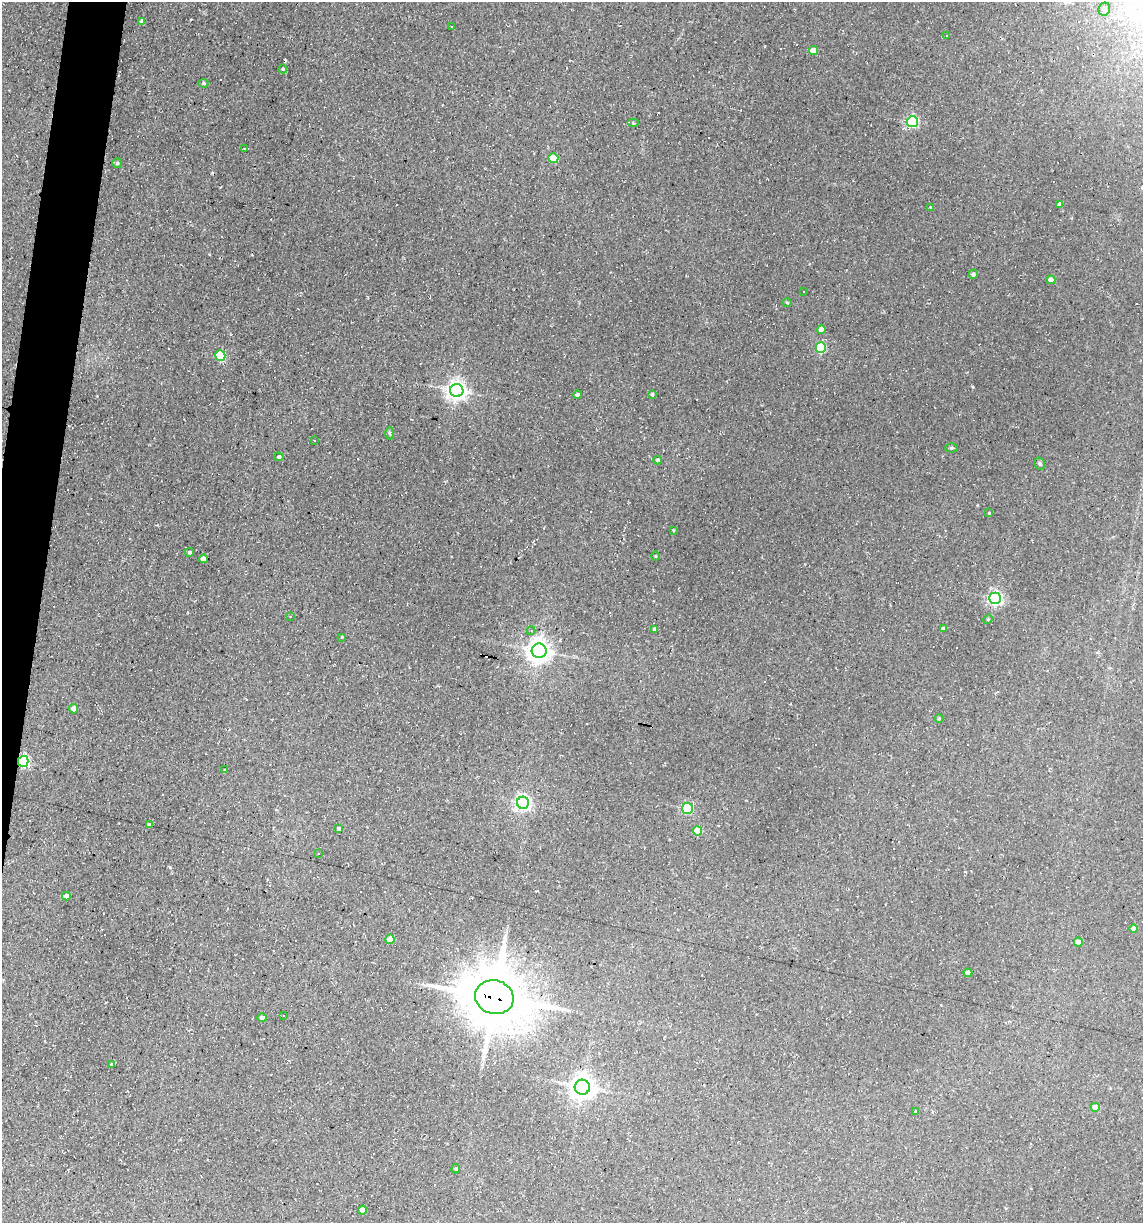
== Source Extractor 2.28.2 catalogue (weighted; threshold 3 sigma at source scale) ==
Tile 7 of 4 x 4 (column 3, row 2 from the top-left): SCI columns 2511-3651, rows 2443-3663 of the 4904 x 4884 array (HDU 1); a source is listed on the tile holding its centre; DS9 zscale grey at full resolution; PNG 1145 x 1225 px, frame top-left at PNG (2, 2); each listed source drawn as its Kron ellipse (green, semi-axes under 4 px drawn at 4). Shown black and unused: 3% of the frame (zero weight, under 2 of 3 exposures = <1% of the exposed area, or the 3 px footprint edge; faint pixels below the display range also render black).
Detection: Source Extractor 2.28.2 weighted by HDU 2 'WHT'; one run over the whole footprint, this tile lists its part. Background 0.184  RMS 0.013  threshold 0.0603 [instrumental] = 3 sigma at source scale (4.5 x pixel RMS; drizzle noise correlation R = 1.50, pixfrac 1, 0.05/0.05 arcsec/px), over >= 5 px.
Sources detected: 91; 24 cosmic-ray / hot-pixel residue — neither listed nor drawn; the other 67 listed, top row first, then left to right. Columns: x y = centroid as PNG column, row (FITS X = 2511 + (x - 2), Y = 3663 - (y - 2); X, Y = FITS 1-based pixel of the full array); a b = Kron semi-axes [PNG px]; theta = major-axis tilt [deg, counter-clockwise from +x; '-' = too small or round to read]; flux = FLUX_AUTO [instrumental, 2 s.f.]
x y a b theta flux
1104 9 7 5 69 4.3
142 21 4 4 - 4.6
451 26 3 2 - 0.96
946 36 3 2 - 1.1
813 51 4 4 - 18
283 69 4 4 - 1.5
204 83 5 4 - 2
912 122 5 5 - 160
633 123 6 3 0 1.5
245 149 3 2 - 1.7
553 158 5 5 - 33
117 163 5 5 - 2.6
1060 204 4 3 - 3.8
930 207 3 3 - 1.9
973 274 4 4 - 3.5
1051 280 4 4 - 9.4
804 291 3 2 - 0.8
787 303 4 4 - 1.7
821 330 4 4 - 12
821 348 5 5 - 81
220 355 5 5 - 82
457 390 7 6 - 710
652 394 4 4 - 1.9
577 395 4 4 - 2.8
390 433 6 4 -88 1.8
314 440 2 2 - 0.91
951 448 6 4 0 2.2
279 457 4 4 - 2.9
658 460 4 4 - 2.6
1040 463 6 5 - 2.4
989 513 3 3 - 0.99
673 530 3 3 - 0.94
189 552 4 4 - 1.7
655 556 4 3 - 1.1
203 559 4 4 - 9.3
995 598 6 6 - 330
290 616 3 3 - 1.6
988 619 5 4 - 1.7
655 629 4 4 - 3.5
943 629 4 4 - 4.5
531 630 4 4 - 1.5
342 637 4 2 - 0.93
539 651 7 7 - 1100
74 709 4 4 - 7.3
939 719 4 4 - 1.6
23 761 5 5 - 180
225 769 4 2 - 1.1
523 803 6 6 - 370
687 808 5 5 - 120
149 825 4 3 - 3.4
339 829 4 4 - 3
697 831 4 4 - 24
319 854 3 2 - 2.4
66 896 4 4 - 8.4
1134 929 4 4 - 13
390 939 5 4 - 17
1078 942 4 4 - 9
968 973 4 4 - 6.2
494 997 19 16 -17 8300
283 1016 3 3 - 5.1
262 1018 5 4 - 4.3
111 1064 3 3 - 2.5
582 1087 7 7 - 1200
1095 1107 4 4 - 15
916 1112 4 3 - 1.7
456 1169 5 4 - 1.6
362 1210 4 4 - 12
Overlapping masked pixels (flux is a lower limit): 3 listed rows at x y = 142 21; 23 761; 494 997
Unlisted compact peaks at least as high as the median listed source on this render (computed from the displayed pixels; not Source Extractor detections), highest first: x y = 973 387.